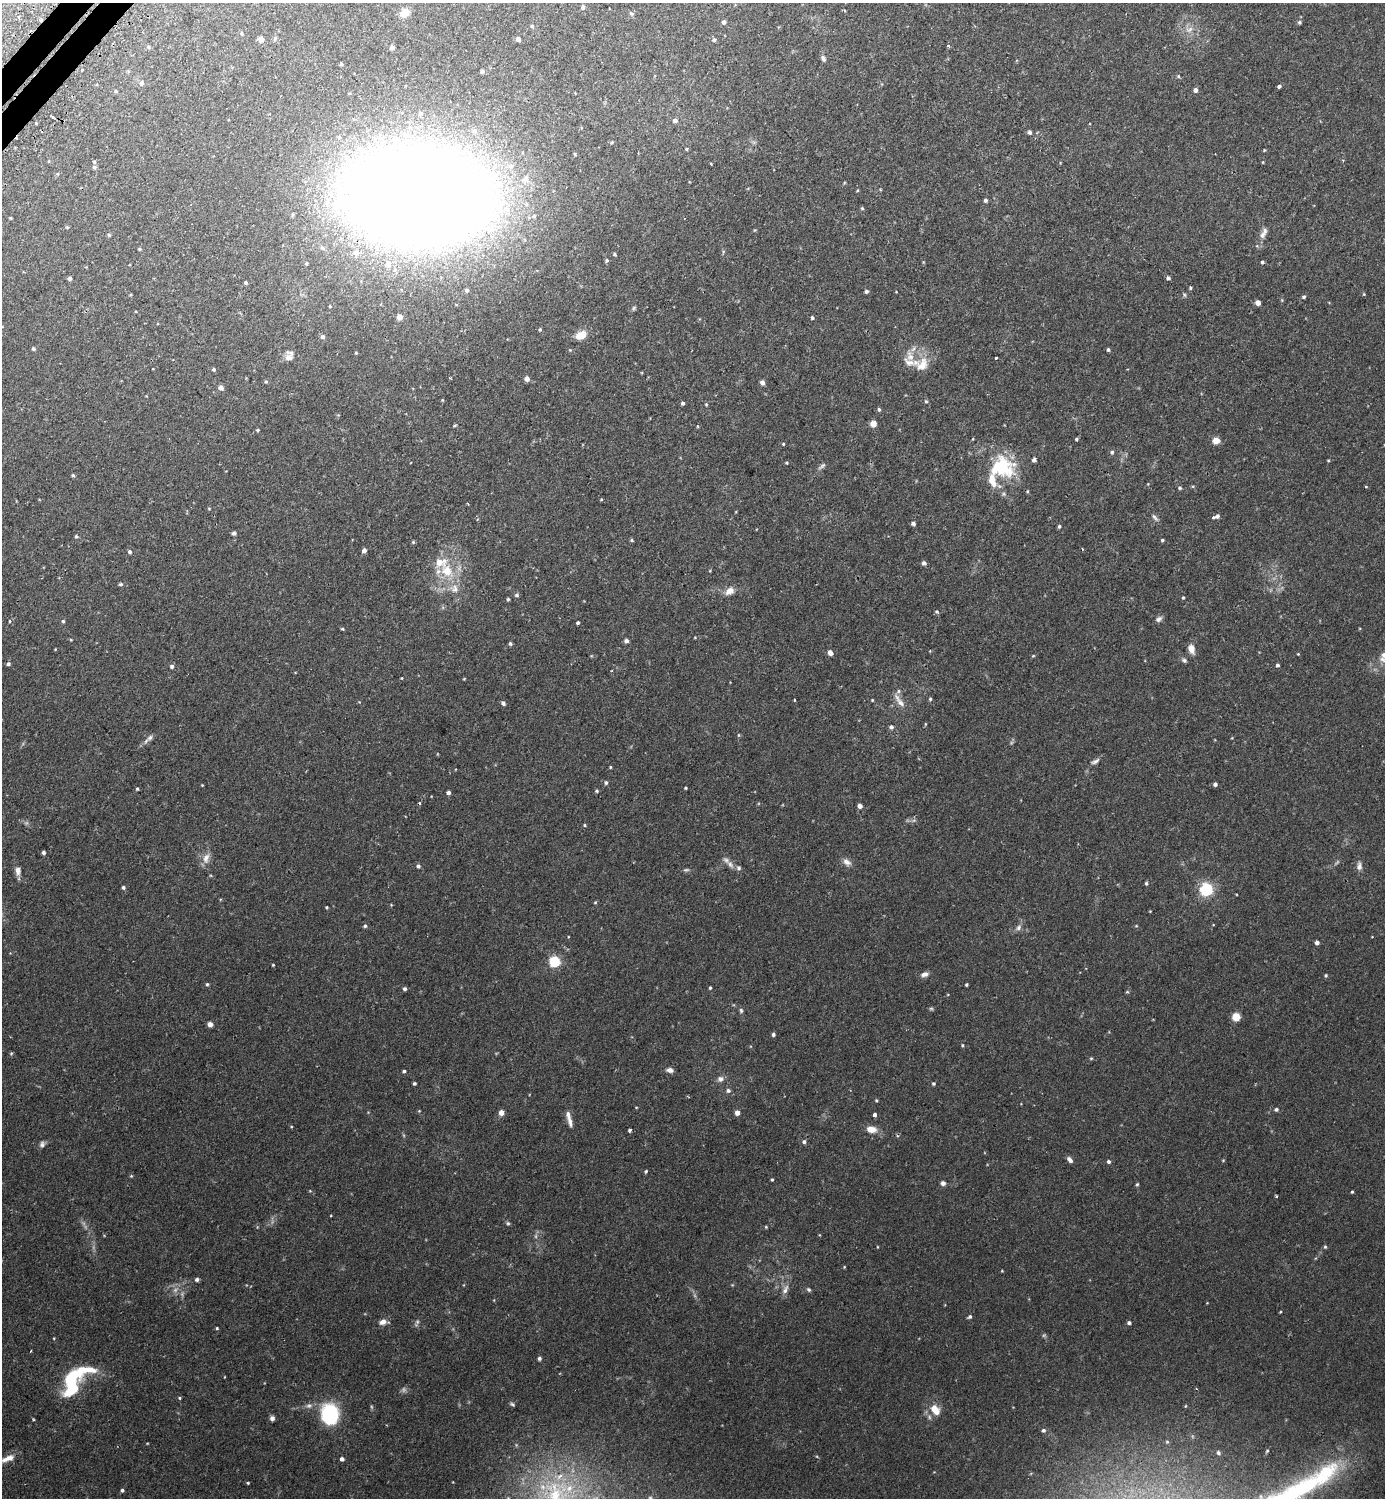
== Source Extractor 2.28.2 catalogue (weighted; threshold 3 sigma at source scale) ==
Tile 11 of 4 x 4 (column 3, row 3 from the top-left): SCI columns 2942-4324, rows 1515-3010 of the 6025 x 6022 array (HDU 1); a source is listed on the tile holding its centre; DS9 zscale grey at full resolution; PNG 1387 x 1500 px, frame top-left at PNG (2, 3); no overlay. Shown black and unused: <1% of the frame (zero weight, under 2 of 3 exposures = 3% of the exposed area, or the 3 px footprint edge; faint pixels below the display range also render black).
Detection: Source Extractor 2.28.2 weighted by HDU 2 'WHT'; one run over the whole footprint, this tile lists its part. Background 0.0441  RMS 0.0046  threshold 0.0207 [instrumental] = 3 sigma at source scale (4.5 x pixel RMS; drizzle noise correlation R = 1.50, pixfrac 1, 0.05/0.05 arcsec/px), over >= 5 px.
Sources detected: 281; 8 too faint to see at this stretch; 1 inside a brighter object's white glare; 2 cosmic-ray / hot-pixel residue — not listed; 18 inside a brighter listed object's ellipse — not listed separately; the other 252 listed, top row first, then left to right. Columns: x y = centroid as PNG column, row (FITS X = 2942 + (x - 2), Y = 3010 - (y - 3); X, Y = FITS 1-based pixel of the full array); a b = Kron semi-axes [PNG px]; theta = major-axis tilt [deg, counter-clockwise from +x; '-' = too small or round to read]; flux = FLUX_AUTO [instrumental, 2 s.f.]
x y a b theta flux
583 7 5 4 - 1.1
404 13 11 8 31 3.8
632 14 6 5 - 0.81
19 17 3 3 - 0.62
40 20 3 3 - 1.5
724 22 5 4 - 1.3
1299 22 5 5 - 0.75
532 26 4 4 - 0.64
1190 29 9 8 - 2.4
241 33 5 4 - 0.68
261 39 5 5 - 2.6
518 39 5 4 - 1.5
714 40 5 5 - 0.88
948 46 3 3 - 0.99
149 47 6 4 -17 0.75
392 47 5 4 - 1.9
823 59 9 5 -67 1.2
341 64 3 3 - 0.62
82 70 3 2 - 0.36
482 71 4 4 - 1
1178 76 5 4 - 0.53
142 83 6 5 - 1.2
1279 86 4 4 - 0.77
1196 90 5 4 - 1.6
116 91 4 4 - 0.67
420 114 5 5 - 1.1
53 117 4 3 - 3.8
675 120 5 5 - 1.3
1030 132 5 5 - 1
612 142 4 3 - 0.43
686 149 4 3 - 0.5
94 162 5 4 - 0.6
94 167 5 5 - 0.83
420 196 131 79 -3 1100
985 200 5 4 - 0.96
862 208 5 4 - 0.57
10 218 3 2 - 0.41
67 227 5 4 - 0.45
1263 233 17 7 62 2.7
109 235 4 4 - 0.6
139 249 4 3 - 0.47
615 254 4 4 - 0.58
607 260 5 4 - 0.68
1262 262 3 3 - 1.2
306 263 4 4 - 0.61
1168 278 4 4 - 0.97
69 279 4 4 - 1.3
246 283 4 3 - 0.79
1191 288 4 3 - 0.64
467 290 3 3 - 0.74
866 291 5 4 - 0.87
1364 294 4 4 - 0.39
1185 295 6 3 -70 0.61
1304 297 5 4 - 0.72
1258 303 4 4 - 3
634 308 6 5 - 0.71
399 317 5 4 - 3.9
812 318 4 3 - 0.68
540 330 5 4 - 0.56
581 335 13 9 24 5.9
322 337 5 5 - 1.3
33 349 5 4 - 0.74
570 350 4 4 - 0.36
1108 350 4 4 - 0.77
356 353 4 3 - 0.4
910 356 17 10 -74 4.9
288 358 12 11 - 2.6
996 358 3 3 - 1
922 365 21 14 60 6.9
214 370 4 4 - 0.71
527 379 5 5 - 2.1
266 382 5 4 - 0.59
762 382 5 4 - 1.8
221 388 5 4 - 2.3
442 400 5 3 - 0.36
926 401 5 4 - 0.62
683 403 4 3 - 0.92
706 404 5 4 - 0.49
879 409 5 4 - 0.76
873 424 6 5 - 3.7
454 426 5 4 - 0.54
258 430 4 3 - 0.65
1076 439 4 4 - 0.52
1216 440 5 5 - 5.5
783 444 4 4 - 0.41
1112 452 5 4 - 0.81
1034 460 4 4 - 1.4
1328 460 5 3 - 0.37
787 463 4 3 - 0.47
822 466 12 5 40 1.1
1001 467 35 27 -3 28
73 475 4 4 - 0.64
1148 484 3 3 - 0.32
1366 487 3 2 - 0.64
1180 488 5 4 - 0.72
1027 491 5 3 - 0.46
209 509 5 3 - 0.35
1217 516 5 4 - 1.2
1155 517 12 5 -51 1.3
913 524 5 4 - 1.2
1059 526 4 4 - 0.73
234 533 5 5 - 0.91
76 536 5 4 - 0.68
632 540 5 4 - 0.58
1162 540 4 3 - 0.62
413 542 5 5 - 0.57
364 550 5 4 - 1.8
129 552 5 4 - 1
924 563 5 4 - 1.3
447 571 21 16 -52 13
120 584 6 4 2 0.66
730 591 11 8 35 3.5
517 595 6 5 - 0.8
1183 597 5 4 - 0.58
508 599 4 4 - 0.56
937 612 6 5 - 0.67
1159 619 9 6 35 1.5
9 621 4 2 - 0.31
63 621 4 4 - 0.67
578 623 3 3 - 0.76
342 629 4 3 - 0.5
71 640 4 3 - 0.34
626 641 4 4 - 1.6
510 644 4 4 - 0.78
1191 649 10 6 -70 3.8
830 653 6 5 - 2.1
1298 654 3 3 - 0.31
1384 655 9 8 - 2.4
1033 656 5 3 - 0.43
1184 660 7 5 -26 0.96
8 664 4 4 - 0.96
1277 665 4 4 - 0.99
172 666 5 5 - 1.1
611 671 3 2 - 0.35
402 678 4 3 - 0.32
464 679 4 3 - 0.36
930 699 4 4 - 0.56
794 700 3 2 - 0.45
872 700 3 3 - 0.37
899 701 24 6 -55 3.3
503 703 5 4 - 1.2
891 727 6 5 - 1.1
739 735 5 3 - 0.43
150 738 10 7 48 1.6
1095 761 12 5 26 1.4
610 767 4 3 - 0.39
606 783 5 4 - 0.88
1215 784 4 4 - 1.3
202 785 3 2 - 0.33
685 788 3 3 - 0.45
137 789 4 3 - 0.59
597 791 5 4 - 0.58
448 792 4 4 - 1.5
860 806 4 4 - 2.3
585 825 4 3 - 0.48
43 852 4 4 - 0.99
206 858 16 8 71 3.4
847 862 12 8 -35 2.3
730 864 14 6 -53 2.5
418 866 5 5 - 0.92
1359 866 11 7 86 2
686 870 8 4 12 0.82
18 871 9 6 -84 2.6
1146 883 5 4 - 0.67
123 887 5 4 - 0.78
1207 889 6 5 - 85
595 902 4 4 - 0.45
391 905 4 3 - 0.35
327 907 3 3 - 0.49
365 926 5 4 - 0.72
1136 926 5 3 - 0.36
1019 928 8 6 49 1.5
1317 943 4 4 - 1.5
555 961 5 5 - 42
273 965 3 3 - 0.43
925 974 10 6 13 1.9
1326 975 4 4 - 0.6
207 984 4 4 - 0.56
966 985 3 3 - 0.53
710 988 4 3 - 0.52
405 989 4 4 - 0.97
1127 992 5 4 - 0.46
931 1008 6 4 0 0.58
741 1010 6 5 - 0.76
1236 1017 6 6 - 7.4
210 1024 4 4 - 2.8
773 1034 4 4 - 0.93
962 1045 4 3 - 0.46
11 1053 5 4 - 0.49
1091 1058 4 4 - 0.45
670 1070 8 5 -11 1.8
404 1071 4 3 - 0.74
720 1079 8 7 - 1.8
414 1083 3 3 - 0.69
933 1084 4 4 - 0.66
728 1090 7 6 - 1.1
876 1100 4 4 - 0.47
636 1107 4 3 - 0.31
1276 1109 6 5 - 0.88
419 1111 4 3 - 0.35
501 1112 5 4 - 3.5
737 1113 5 5 - 2.2
875 1115 4 3 - 1.7
570 1122 15 6 -74 2.5
871 1129 11 7 -7 4.3
629 1130 3 3 - 0.99
804 1142 5 5 - 1
42 1144 8 7 - 1.3
1070 1160 8 5 -50 1.5
1223 1160 4 4 - 0.38
1108 1162 5 4 - 0.88
646 1171 4 3 - 0.57
131 1176 4 3 - 0.41
772 1180 3 3 - 0.48
943 1183 6 5 - 1.2
1137 1184 5 4 - 0.61
310 1191 5 3 - 0.37
1352 1192 3 3 - 0.51
1276 1196 3 3 - 0.85
508 1223 5 4 - 0.66
766 1227 4 3 - 0.41
1325 1247 5 4 - 0.59
1002 1271 4 3 - 0.31
197 1279 5 4 - 1.1
808 1289 6 5 - 0.78
785 1290 14 7 67 2.3
1280 1312 4 3 - 0.33
970 1317 5 4 - 0.84
383 1322 9 7 21 2.4
1129 1323 4 4 - 1.1
217 1328 3 3 - 0.5
54 1338 4 3 - 0.31
31 1351 4 2 - 0.37
539 1358 5 4 - 0.9
72 1377 25 14 39 18
179 1398 4 4 - 0.48
512 1404 6 4 -33 0.73
309 1406 10 7 1 1.8
935 1410 13 8 -54 5.9
330 1414 18 14 -84 38
272 1418 6 5 - 1.4
1043 1430 6 5 - 0.92
1167 1442 4 4 - 0.48
1267 1451 6 4 65 0.62
1218 1453 5 5 - 0.86
8 1458 18 7 21 4.1
342 1459 4 4 - 1.6
248 1483 3 3 - 0.44
122 1490 4 4 - 0.87
556 1494 50 40 72 64
1290 1495 145 22 30 110
650 1498 5 5 - 0.71
Overlapping masked pixels (flux is a lower limit): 2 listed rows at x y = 40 20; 420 196
Isophote crosses this tile's border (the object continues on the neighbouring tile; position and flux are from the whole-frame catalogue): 4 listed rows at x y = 1384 655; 556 1494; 1290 1495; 650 1498